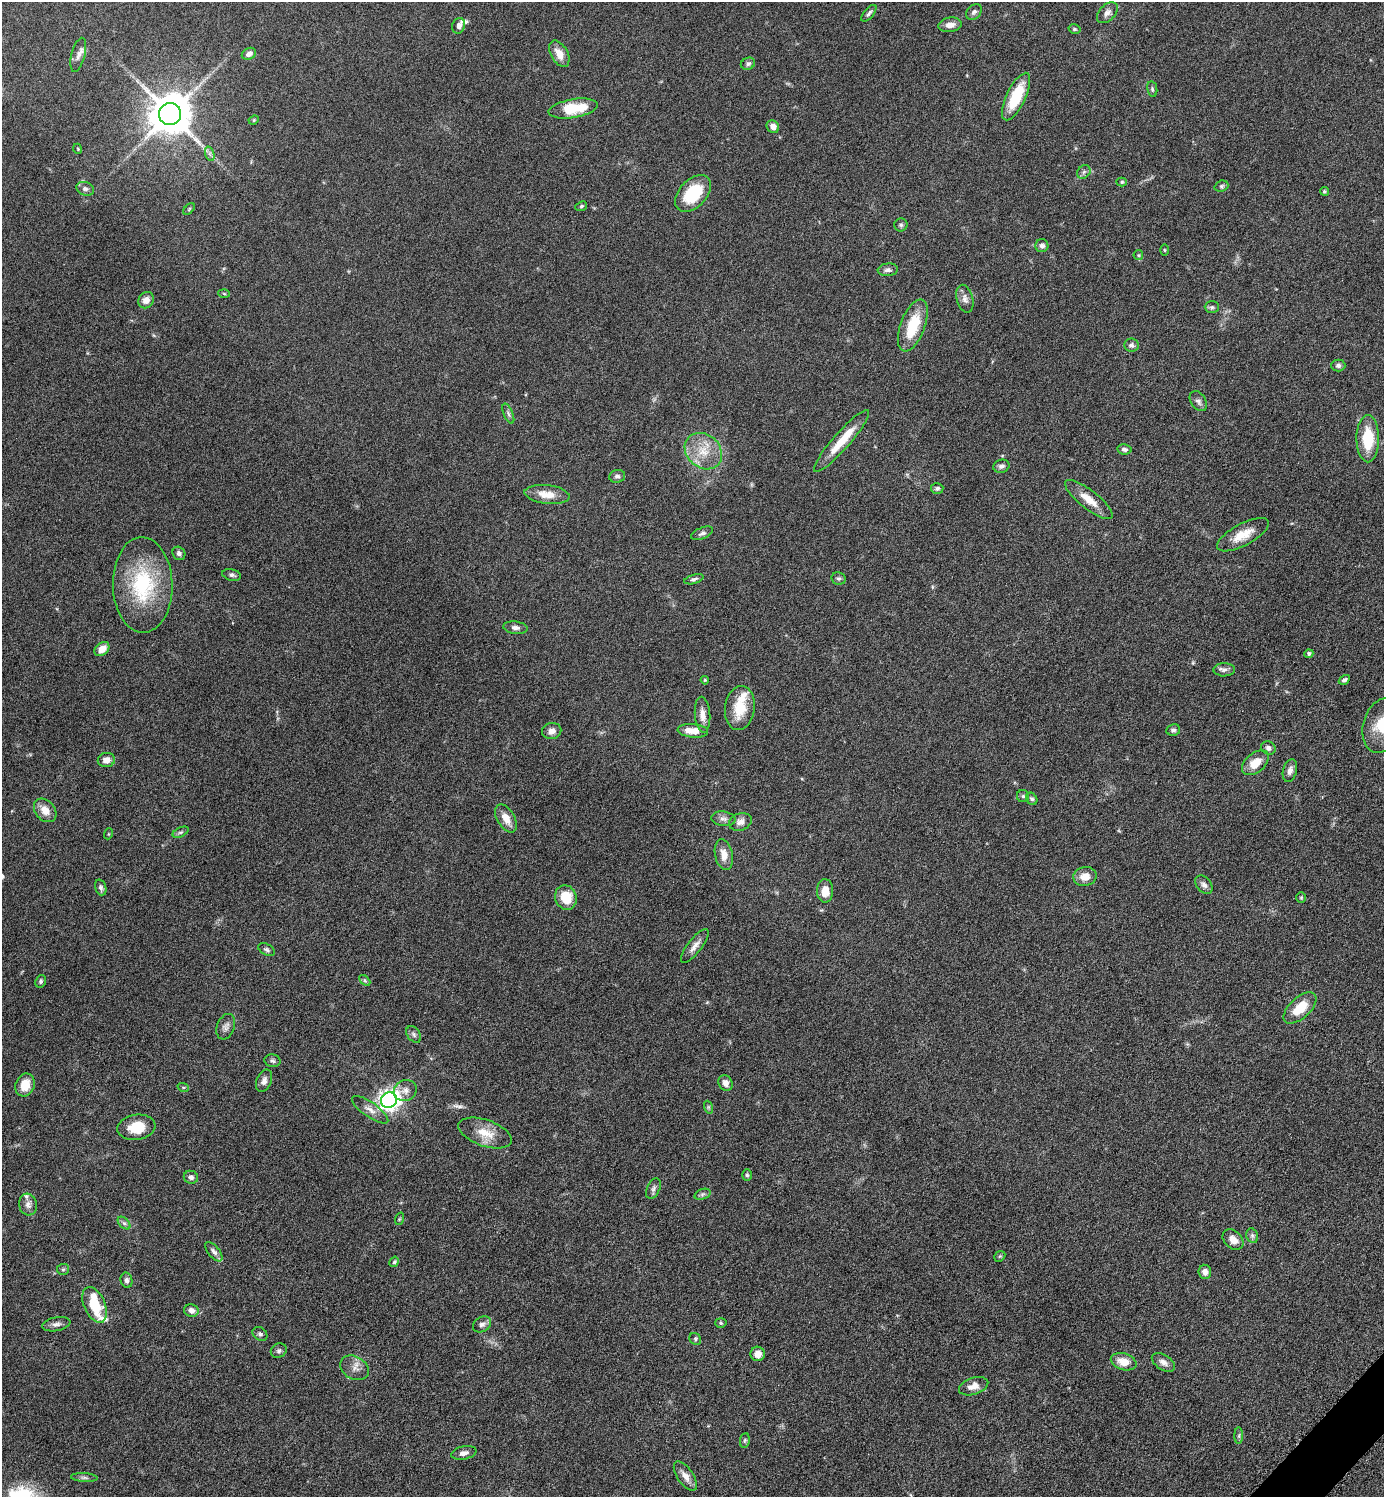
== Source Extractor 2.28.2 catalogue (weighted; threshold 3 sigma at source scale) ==
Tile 6 of 4 x 4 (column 2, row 2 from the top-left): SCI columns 1690-3071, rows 3000-4494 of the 6002 x 6002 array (HDU 1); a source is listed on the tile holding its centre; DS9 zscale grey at full resolution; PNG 1386 x 1499 px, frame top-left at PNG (2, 2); each listed source drawn as its Kron ellipse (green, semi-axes under 4 px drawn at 4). Shown black and unused: <1% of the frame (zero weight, under 6 of 12 exposures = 1% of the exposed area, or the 3 px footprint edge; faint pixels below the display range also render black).
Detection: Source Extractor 2.28.2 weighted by HDU 2 'WHT'; one run over the whole footprint, this tile lists its part. Background 0.0871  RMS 0.0038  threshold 0.0156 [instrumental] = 3 sigma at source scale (4.09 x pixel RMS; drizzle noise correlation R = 1.36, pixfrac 0.8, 0.05/0.05 arcsec/px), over >= 5 px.
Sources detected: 144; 1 long thin detection or spike segment (spike, bleed or trail) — neither listed nor drawn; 5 inside a brighter listed object's ellipse — not listed separately; the other 138 listed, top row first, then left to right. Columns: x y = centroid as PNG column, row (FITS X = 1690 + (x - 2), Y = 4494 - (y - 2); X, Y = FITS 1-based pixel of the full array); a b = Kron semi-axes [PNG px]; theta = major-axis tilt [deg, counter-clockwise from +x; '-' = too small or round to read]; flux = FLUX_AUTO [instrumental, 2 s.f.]
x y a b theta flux
974 12 9 6 45 1
869 13 10 4 50 0.93
1107 13 12 8 46 1.9
950 25 12 7 8 2.6
459 26 8 6 71 1.5
1074 29 6 4 -15 0.61
249 54 7 5 28 1.6
559 54 14 8 -61 3.7
78 55 17 7 76 1.9
748 64 7 5 22 0.99
1152 89 8 5 -80 0.62
1016 97 26 9 65 14
573 108 25 9 9 13
170 114 11 11 - 1300
254 120 5 4 - 0.47
773 127 7 6 - 1.9
78 149 5 3 - 0.29
210 154 7 4 -71 0.86
1084 172 7 6 - 0.93
1122 182 5 4 - 0.43
1221 186 7 5 20 0.69
85 189 9 6 -19 1.1
1324 191 4 4 - 0.54
693 193 22 13 46 15
581 206 6 4 22 0.51
189 209 7 4 46 0.45
901 225 6 6 - 0.77
1042 246 6 6 - 1.5
1164 250 5 3 - 0.37
1138 255 5 4 - 0.45
888 270 10 6 6 1.3
224 294 5 3 - 0.37
965 299 14 8 -76 2
146 300 8 7 - 2.6
1212 307 7 6 - 0.71
913 326 27 12 69 13
1131 345 7 6 - 1.1
1338 365 7 6 - 0.96
1198 401 11 7 -57 1.4
508 414 11 4 -67 0.95
1368 439 23 11 -90 13
841 441 40 8 49 8.8
1124 449 7 5 -8 0.98
703 451 20 16 -41 8.5
1001 466 8 6 14 1.2
617 476 8 6 13 1
937 488 6 5 - 0.76
547 494 23 9 -6 5.4
1089 499 29 9 -38 5.4
702 533 11 5 22 1.2
1243 535 28 11 28 6.7
179 553 7 6 - 1.2
232 575 9 5 -13 0.97
839 578 7 6 - 0.73
694 579 10 4 17 0.8
143 585 48 30 -89 29
515 628 12 6 -7 1.5
102 649 8 6 42 3.3
1309 654 4 4 - 0.78
1224 670 11 6 1 1.3
705 680 4 3 - 0.36
1344 680 6 4 33 0.85
740 708 22 15 83 9.9
702 715 18 7 -86 2.9
1382 726 28 19 74 14
1173 730 7 6 - 0.91
552 731 10 8 13 1.9
693 731 15 6 -5 4.4
1268 748 7 6 - 1.4
106 760 8 7 - 2.5
1255 763 15 9 39 5.5
1290 771 11 7 75 1.8
1023 796 6 6 - 0.73
1032 799 7 5 -56 0.78
45 810 13 9 -50 3.9
506 818 15 8 -59 3.9
723 819 12 7 -7 1.4
740 822 11 8 20 1.9
181 832 8 4 26 0.67
108 834 5 3 - 0.3
724 855 15 8 -78 3.7
1085 876 12 9 12 3.8
1204 885 10 7 -50 1.4
101 887 8 5 -72 0.93
825 891 11 8 88 4.3
566 897 12 10 -72 8.6
1301 898 5 5 - 0.47
695 946 20 7 52 2.6
267 950 9 5 -27 0.84
365 980 6 4 -45 0.53
41 981 6 5 - 0.68
1300 1008 20 10 42 8.2
226 1027 13 8 69 1.7
414 1034 9 6 -52 1.1
272 1061 8 6 -13 0.84
264 1081 12 7 67 1.7
725 1083 8 6 -58 1.8
25 1085 12 9 71 5.6
183 1087 6 3 -18 0.37
405 1090 12 10 27 2.3
389 1100 8 7 - 220
708 1107 7 4 -72 0.56
370 1110 21 7 -35 2.7
136 1127 19 12 8 8.4
485 1133 28 13 -19 6.6
747 1175 6 5 - 0.62
191 1177 7 6 - 1.2
653 1189 11 6 66 1.1
702 1194 8 5 20 0.81
28 1204 11 9 -74 1.9
399 1219 6 4 71 0.42
124 1223 7 4 -44 0.77
1252 1236 7 5 -70 0.85
1233 1239 12 8 -43 2.9
214 1252 11 5 -50 1.4
1000 1256 6 4 43 0.48
394 1262 5 4 - 0.58
63 1269 6 5 - 0.57
1205 1272 7 6 - 1.8
126 1280 8 6 -77 1.1
95 1305 19 10 -67 12
191 1310 7 6 - 2.1
721 1323 5 5 - 0.62
56 1324 14 7 11 1.6
482 1324 10 7 32 1.4
260 1334 8 6 -38 0.85
695 1339 6 5 - 0.66
279 1351 8 7 - 0.97
758 1354 7 7 - 2.7
1124 1362 13 8 -16 4.7
1163 1362 13 7 -32 2.1
354 1368 15 11 -30 2.9
974 1386 15 8 19 3.3
1239 1436 8 4 -90 0.68
745 1440 7 5 82 0.57
464 1453 13 6 11 1.7
685 1476 17 8 -56 2.8
84 1478 13 4 -3 0.96
Isophote crosses this tile's border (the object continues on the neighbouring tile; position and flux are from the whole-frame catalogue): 1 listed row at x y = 1382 726